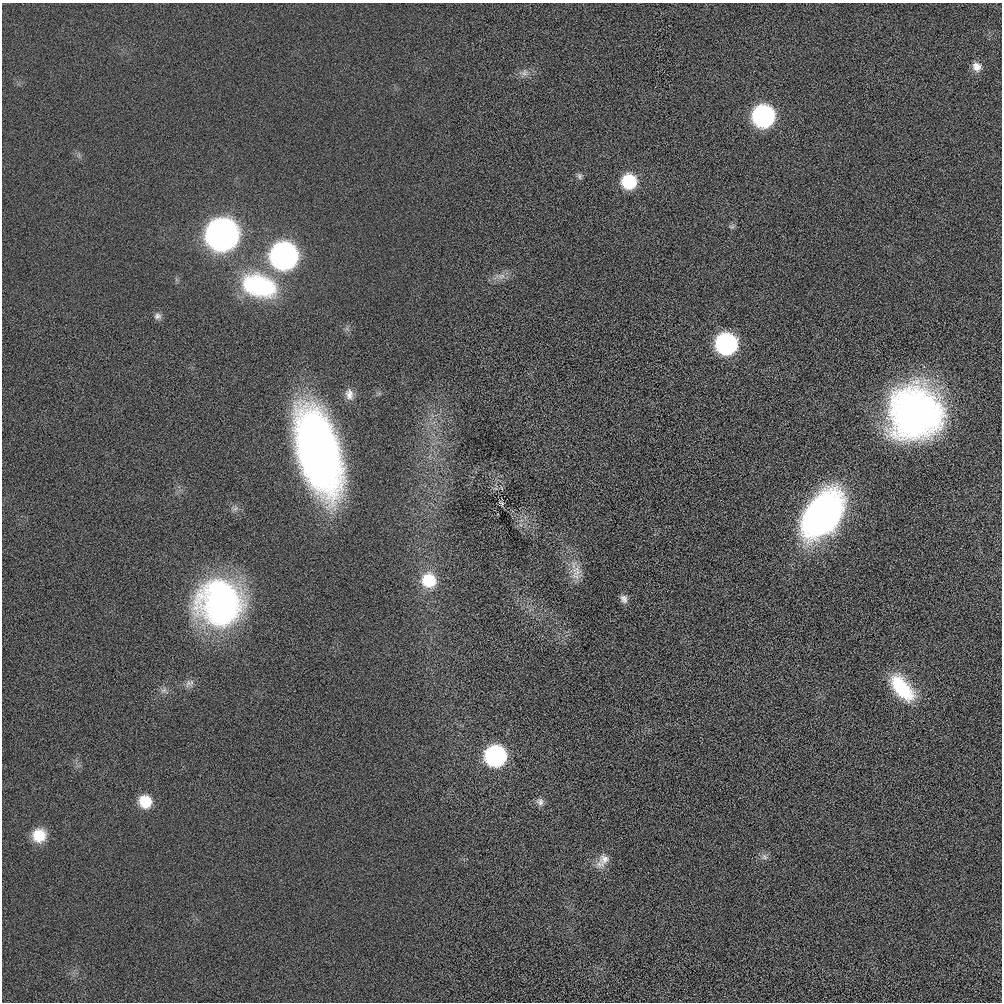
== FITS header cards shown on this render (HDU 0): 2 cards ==
NAXIS1  =                 1000
NAXIS2  =                 1000

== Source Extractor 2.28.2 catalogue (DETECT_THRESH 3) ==
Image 1000 x 1000 px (HDU 0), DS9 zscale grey, 1 PNG px = 1 image px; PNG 1004 x 1004 px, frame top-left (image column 1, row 1000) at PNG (2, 3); no overlay
Background 0.153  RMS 4.5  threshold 13.5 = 3 sigma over >= 5 px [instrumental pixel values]
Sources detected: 31; all 31 listed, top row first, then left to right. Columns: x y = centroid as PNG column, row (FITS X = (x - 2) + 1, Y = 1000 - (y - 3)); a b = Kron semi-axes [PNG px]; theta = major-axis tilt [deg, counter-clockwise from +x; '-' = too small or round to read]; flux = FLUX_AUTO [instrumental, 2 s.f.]
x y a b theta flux
977 67 11 11 - 2600
524 73 9 8 - 1400
763 116 13 13 - 89000
579 176 9 7 -82 850
629 181 12 12 - 18000
732 227 10 4 2 570
222 234 15 14 - 500000
284 256 14 14 - 220000
502 276 10 7 16 1800
259 286 38 24 -17 37000
157 316 10 8 0 1200
726 344 13 13 - 78000
349 394 14 10 -84 2200
915 413 45 44 - 130000
318 452 71 31 -74 200000
501 503 9 5 -53 530
235 508 8 5 44 820
822 514 42 26 54 140000
577 572 16 8 33 2900
429 580 15 14 - 11000
624 599 11 8 -64 1500
220 603 47 45 -53 86000
188 683 11 8 61 1400
902 688 34 17 -49 18000
163 690 9 5 20 1000
495 756 13 12 - 72000
145 801 12 11 - 8900
540 802 10 9 - 1300
39 835 14 14 - 7400
764 857 9 7 -36 1100
604 859 19 13 60 3400